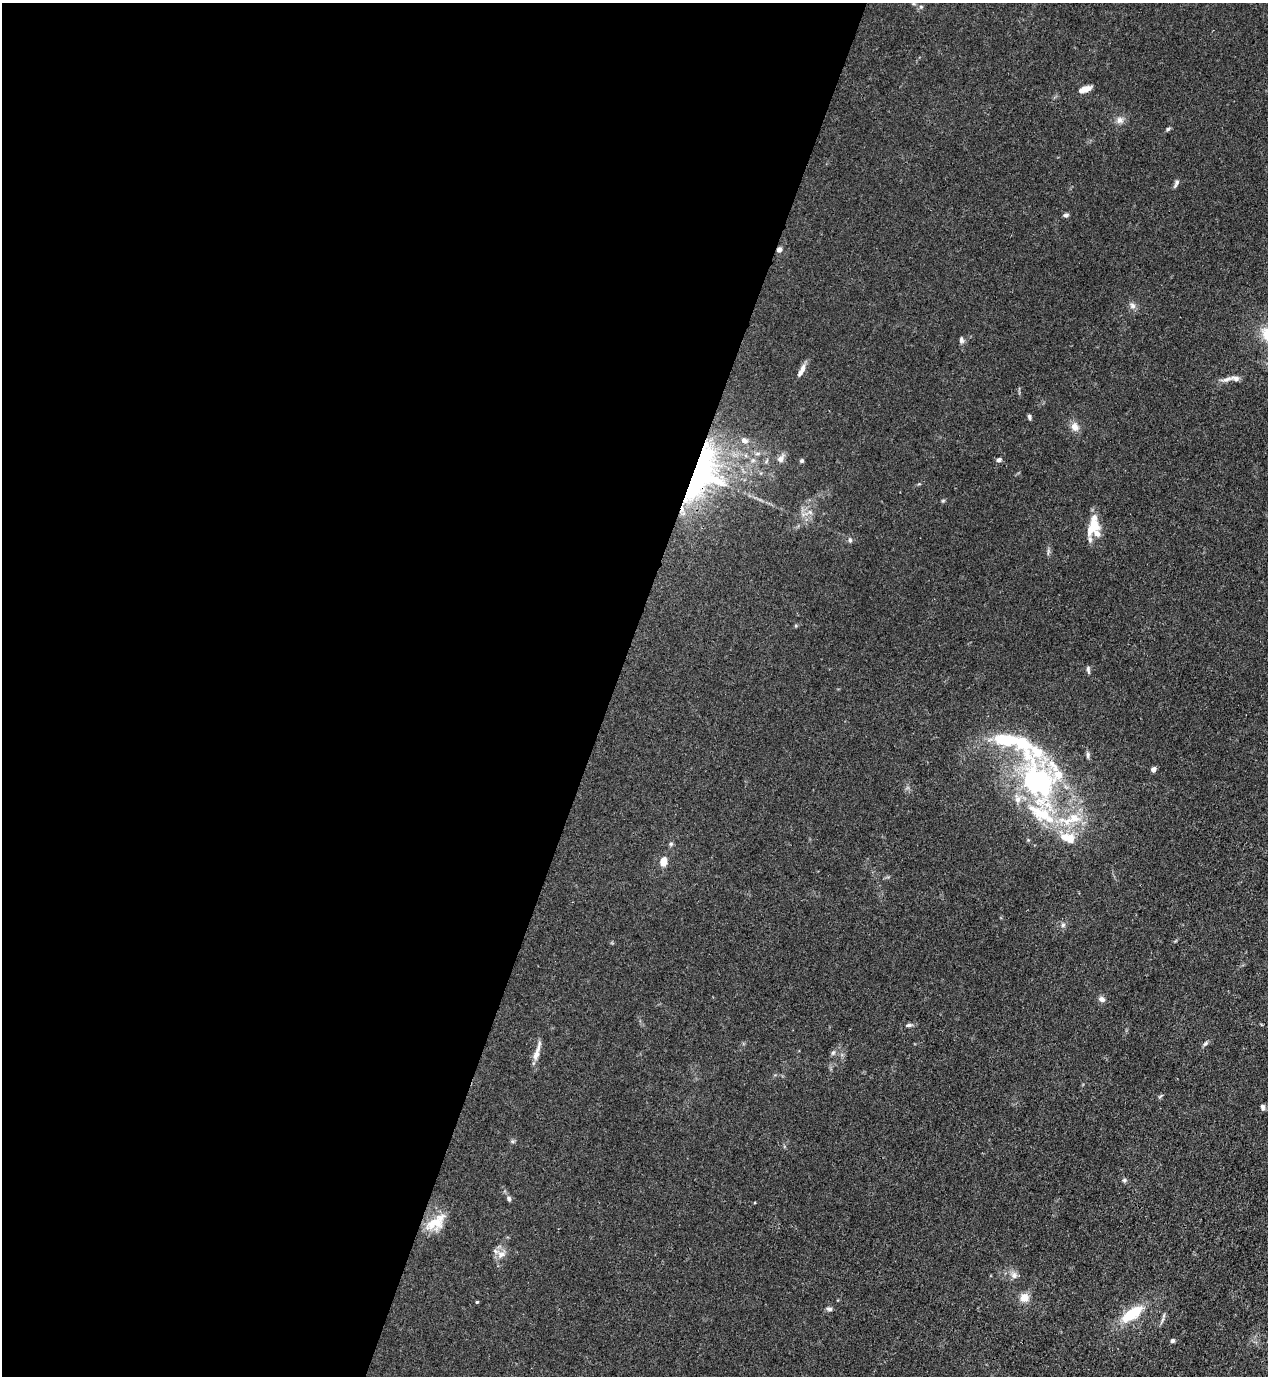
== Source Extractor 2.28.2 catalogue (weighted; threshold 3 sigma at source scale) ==
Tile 5 of 4 x 4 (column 1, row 2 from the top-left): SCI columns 354-1619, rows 2791-4164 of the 5639 x 5578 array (HDU 1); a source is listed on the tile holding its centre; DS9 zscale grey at full resolution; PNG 1270 x 1378 px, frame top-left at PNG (2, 3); no overlay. Shown black and unused: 48% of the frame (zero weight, under 3 of 4 exposures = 7% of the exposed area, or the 3 px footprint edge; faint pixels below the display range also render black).
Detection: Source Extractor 2.28.2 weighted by HDU 2 'WHT'; one run over the whole footprint, this tile lists its part. Background 0.0145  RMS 0.0024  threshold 0.0108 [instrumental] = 3 sigma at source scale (4.5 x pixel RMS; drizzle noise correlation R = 1.50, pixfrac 1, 0.05/0.05 arcsec/px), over >= 5 px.
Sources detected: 59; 2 inside a brighter object's white glare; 1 cosmic-ray / hot-pixel residue — not listed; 12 inside a brighter listed object's ellipse — not listed separately; the other 44 listed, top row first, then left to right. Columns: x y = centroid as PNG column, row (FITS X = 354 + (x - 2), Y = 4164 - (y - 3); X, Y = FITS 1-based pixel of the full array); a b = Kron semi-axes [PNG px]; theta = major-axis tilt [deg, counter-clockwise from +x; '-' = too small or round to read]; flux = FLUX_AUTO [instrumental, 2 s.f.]
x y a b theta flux
1085 89 13 6 18 2.2
1120 120 10 9 - 1.2
1168 129 6 5 - 0.4
1176 183 11 5 64 0.68
1066 215 7 5 8 0.53
1132 306 9 8 - 0.89
961 340 8 6 -83 0.61
802 369 12 6 71 1.3
1227 379 16 5 16 1.3
1029 417 6 4 -74 0.46
1075 427 11 9 -55 1.6
744 440 10 7 -32 1.2
780 459 10 8 56 1.2
999 460 6 5 - 0.68
802 461 5 5 - 0.36
702 474 64 34 69 56
943 501 6 4 1 0.26
1092 527 23 13 60 5
850 540 7 5 -78 0.54
1088 669 10 4 -78 0.5
1006 740 34 16 -7 12
1153 769 5 5 - 0.95
1057 776 120 43 52 34
1070 839 16 13 81 3.2
671 844 6 5 - 0.41
663 861 9 6 81 2.5
1063 925 7 5 45 0.54
1102 999 9 7 -31 0.85
909 1025 8 5 10 0.53
1205 1043 8 5 45 0.48
537 1052 26 6 73 2.1
833 1052 7 4 2 0.42
1161 1096 8 3 45 0.3
1263 1107 7 6 - 0.63
1124 1180 6 5 - 0.47
509 1199 7 5 -68 0.58
434 1223 25 16 17 5.2
501 1254 13 9 21 1.7
1014 1275 10 8 -86 1
1024 1298 10 10 - 2.3
477 1302 4 3 - 0.23
829 1309 7 5 -14 0.59
1132 1314 27 12 36 7.6
1172 1341 5 4 - 0.49
Overlapping masked pixels (flux is a lower limit): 1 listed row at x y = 702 474